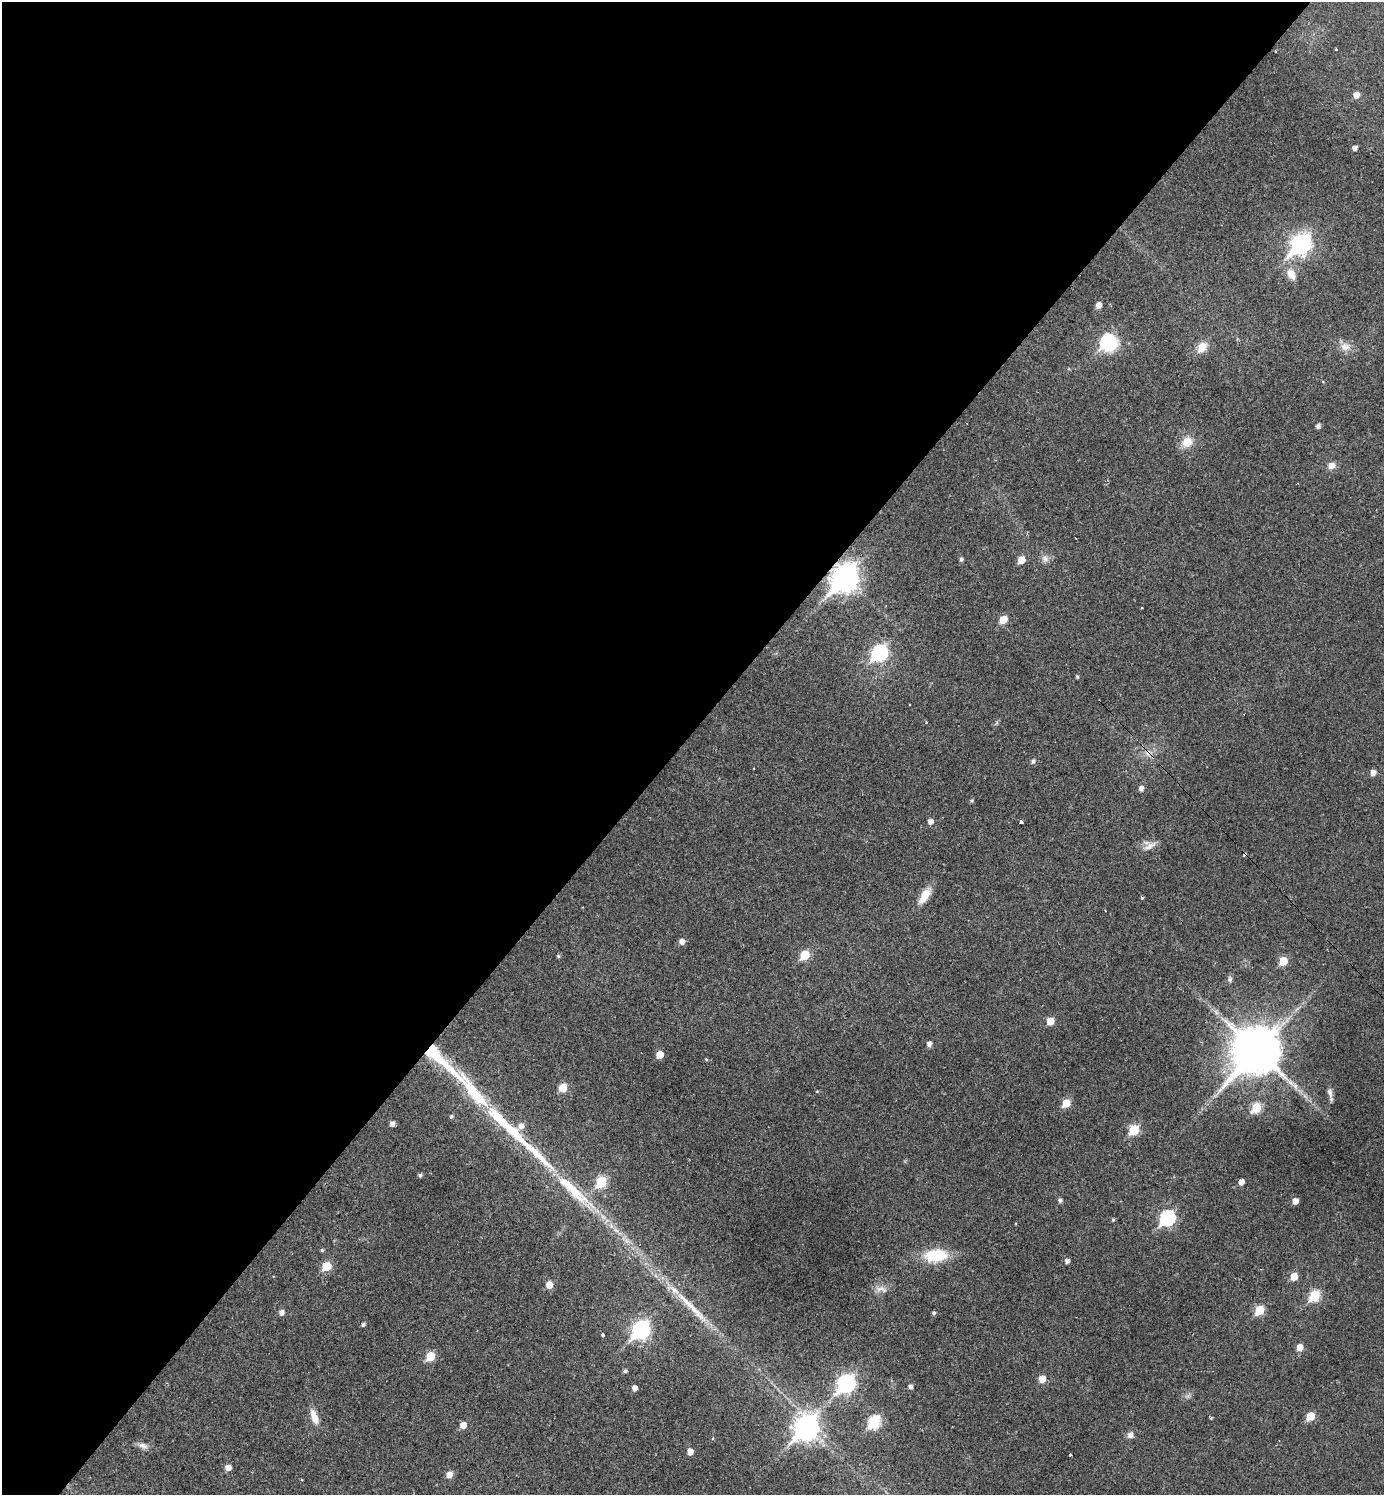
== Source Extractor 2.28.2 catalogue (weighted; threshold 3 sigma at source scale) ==
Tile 5 of 4 x 4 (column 1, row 2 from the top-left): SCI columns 312-1693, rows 2989-4481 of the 5994 x 5992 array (HDU 1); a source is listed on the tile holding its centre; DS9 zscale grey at full resolution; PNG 1386 x 1497 px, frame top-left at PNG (2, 2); no overlay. Shown black and unused: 49% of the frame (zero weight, under 2 of 3 exposures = <1% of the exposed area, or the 3 px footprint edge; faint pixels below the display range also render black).
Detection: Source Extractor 2.28.2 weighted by HDU 2 'WHT'; one run over the whole footprint, this tile lists its part. Background 0.0292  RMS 0.0051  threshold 0.0229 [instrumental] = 3 sigma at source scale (4.5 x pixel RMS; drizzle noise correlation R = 1.50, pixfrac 1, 0.05/0.05 arcsec/px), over >= 5 px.
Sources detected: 105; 3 inside a brighter object's white glare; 6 cosmic-ray / hot-pixel residue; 2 long thin detections or spike segments (spike, bleed or trail) — not listed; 2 inside a brighter listed object's ellipse — not listed separately; the other 92 listed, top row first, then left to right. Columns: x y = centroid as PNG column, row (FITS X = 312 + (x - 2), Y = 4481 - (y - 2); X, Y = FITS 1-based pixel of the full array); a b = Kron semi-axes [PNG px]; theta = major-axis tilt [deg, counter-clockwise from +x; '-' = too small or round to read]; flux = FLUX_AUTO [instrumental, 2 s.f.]
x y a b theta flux
1336 49 3 2 - 0.56
1356 95 6 5 - 4
1355 148 4 4 - 2.2
1301 244 10 8 44 220
1291 274 17 10 -62 5.5
1099 305 5 4 - 3.5
1107 342 8 6 53 81
1202 347 15 11 52 5.8
1345 347 15 11 -17 4.4
1318 426 5 4 - 1.7
1187 442 12 11 - 7.8
1331 466 8 7 - 3.7
1075 538 3 2 - 0.33
961 559 5 4 - 1.2
1045 559 11 9 -64 2.7
1021 560 6 5 - 7.2
845 578 12 9 49 520
1003 619 6 5 - 9.7
879 653 9 7 51 93
1077 677 4 3 - 0.73
1033 761 6 6 - 1.4
754 768 2 2 - 0.39
1373 772 5 5 - 2.8
1141 788 6 5 - 2
972 801 5 5 - 0.73
930 821 5 5 - 2.4
1021 822 3 3 - 5.9
1150 846 20 8 34 3.7
1245 854 4 3 - 2.7
925 896 23 9 57 7.1
1142 898 4 3 - 0.74
682 942 5 5 - 3
805 955 6 5 - 17
558 956 4 4 - 0.69
1283 961 6 5 - 12
1230 979 9 5 -82 1.2
1050 1021 6 5 - 7.9
929 1044 5 4 - 2.3
1257 1051 16 12 48 2300
660 1054 5 5 - 7.9
440 1059 83 12 -43 47
706 1059 4 4 - 0.54
563 1088 6 5 - 11
817 1091 5 3 - 0.43
1330 1092 15 6 -80 2.3
1066 1103 6 5 - 10
1256 1108 6 5 - 21
451 1116 5 5 - 0.95
500 1119 45 12 -45 24
392 1124 5 5 - 2.4
1134 1130 6 5 - 24
420 1175 4 4 - 1.2
601 1182 6 6 - 28
1241 1182 5 4 - 3.2
573 1190 64 13 -43 28
1060 1200 5 5 - 1.3
1295 1201 5 5 - 3.7
1167 1218 8 7 - 78
1113 1220 5 4 - 0.64
322 1250 4 4 - 0.7
936 1255 19 11 5 25
1067 1261 5 5 - 1.7
326 1266 6 6 - 15
1294 1276 6 5 - 7.3
549 1285 6 5 - 6.4
881 1289 19 8 -6 3.8
1314 1296 7 6 - 29
1259 1310 6 5 - 19
281 1312 6 6 - 2.3
934 1313 4 4 - 1.1
363 1324 4 4 - 1.1
641 1330 9 7 50 150
603 1335 3 3 - 1.4
1300 1347 6 5 - 5.1
430 1356 6 5 - 16
625 1371 5 4 - 1.1
1042 1379 6 6 - 5.9
846 1383 9 7 50 150
910 1387 5 4 - 1.7
635 1388 5 4 - 2.8
1311 1416 6 5 - 12
314 1417 21 8 -70 5.4
874 1422 7 6 - 44
463 1425 5 5 - 5.2
806 1428 11 9 52 370
1130 1435 8 7 - 2.4
712 1438 5 3 - 0.7
143 1446 13 8 -21 2.7
690 1451 5 5 - 4.1
1070 1454 3 2 - 0.56
228 1467 5 5 - 4
449 1474 6 6 - 3.9
Overlapping masked pixels (flux is a lower limit): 3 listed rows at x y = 845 578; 1245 854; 440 1059